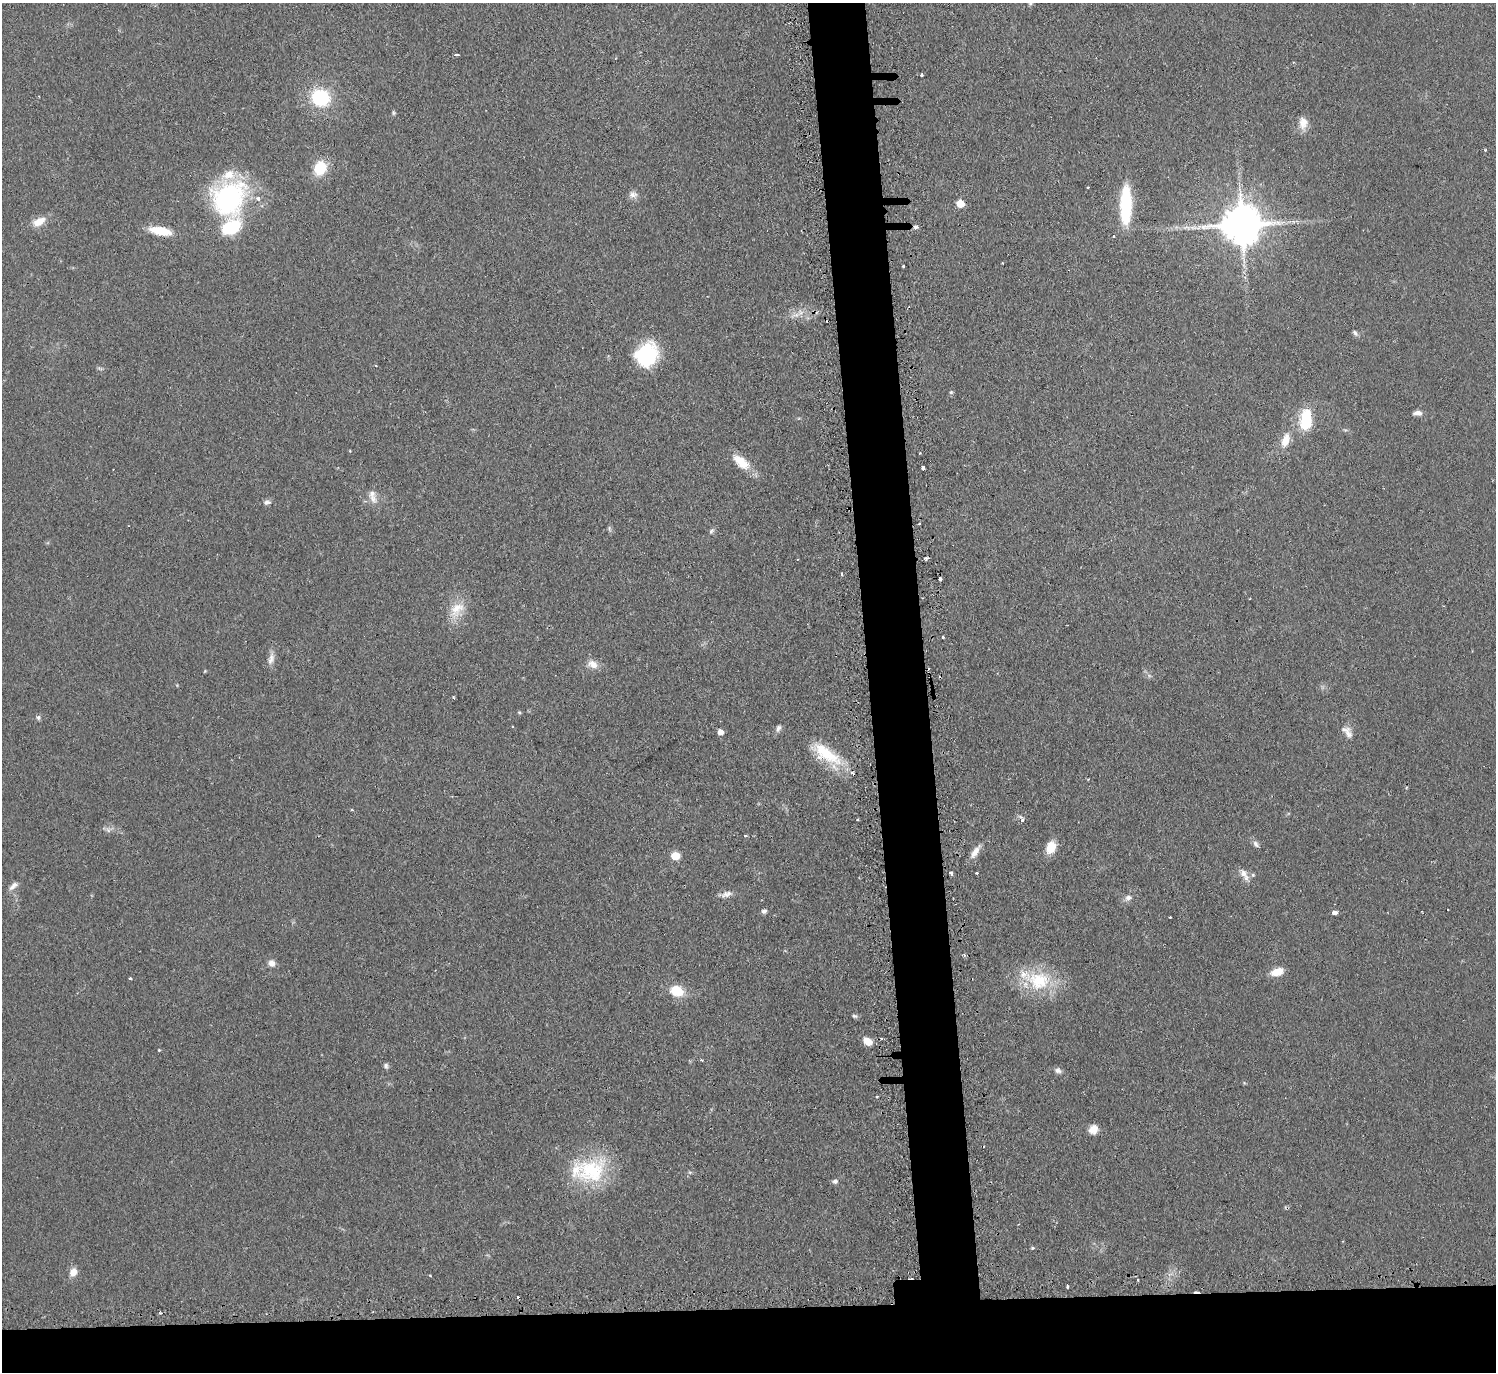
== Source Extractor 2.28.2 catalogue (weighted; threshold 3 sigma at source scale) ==
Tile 8 of 3 x 3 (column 2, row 3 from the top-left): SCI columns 1520-3013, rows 150-1519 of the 4533 x 4505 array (HDU 1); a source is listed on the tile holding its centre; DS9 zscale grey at full resolution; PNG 1498 x 1374 px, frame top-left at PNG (2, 3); no overlay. Shown black and unused: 9% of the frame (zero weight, under 2 of 3 exposures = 4% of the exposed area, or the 3 px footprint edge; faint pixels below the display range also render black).
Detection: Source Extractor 2.28.2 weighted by HDU 2 'WHT'; one run over the whole footprint, this tile lists its part. Background 0.0924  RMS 0.0061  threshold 0.0274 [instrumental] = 3 sigma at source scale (4.5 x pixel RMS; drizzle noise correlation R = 1.50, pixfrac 1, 0.05/0.05 arcsec/px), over >= 5 px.
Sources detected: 102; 5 cosmic-ray / hot-pixel residue — not listed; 7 inside a brighter listed object's ellipse — not listed separately; the other 90 listed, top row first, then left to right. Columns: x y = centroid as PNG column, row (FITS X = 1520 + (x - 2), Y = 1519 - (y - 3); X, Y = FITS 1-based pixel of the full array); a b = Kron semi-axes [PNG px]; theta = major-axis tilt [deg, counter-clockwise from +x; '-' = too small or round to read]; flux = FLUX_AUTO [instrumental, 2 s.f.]
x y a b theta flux
1030 4 6 4 43 0.98
456 55 4 3 - 3.6
922 75 3 3 - 0.94
320 98 20 18 -25 35
393 113 6 5 - 0.93
1303 123 17 11 89 6.1
1485 150 4 3 - 0.66
320 168 10 9 - 25
1087 187 3 2 - 1.1
633 195 11 9 5 3.2
229 198 40 34 54 98
960 203 5 5 - 15
1126 205 39 11 89 42
39 221 16 8 27 8
1242 224 13 11 2 2100
916 227 5 5 - 1.8
1187 228 14 5 -6 3.3
160 231 23 8 -11 16
1114 236 3 3 - 0.68
903 266 3 2 - 0.73
795 315 15 6 11 4.3
1355 333 9 5 -58 1.4
646 356 26 22 39 39
951 392 5 5 - 0.94
1418 413 12 5 4 2.7
1306 420 22 12 86 25
1285 440 18 10 71 8.2
919 453 3 2 - 0.67
741 462 25 12 -41 12
923 468 4 3 - 2.9
373 499 13 9 -64 4.8
267 502 10 6 10 2.1
919 524 3 2 - 0.99
609 529 8 5 -72 1.2
711 531 8 5 52 1.4
842 574 3 3 - 0.94
940 579 4 3 - 4.9
457 609 26 16 52 13
943 637 3 2 - 1.4
271 659 17 8 76 4.2
593 664 15 10 -25 5.2
205 671 4 3 - 0.54
454 698 4 3 - 0.67
519 712 5 4 - 0.67
38 717 7 5 -77 1.3
513 727 3 2 - 0.59
778 728 11 6 61 2.1
720 732 5 5 - 4.7
1349 734 19 9 -73 4.8
826 754 44 16 -33 27
352 810 3 3 - 2
1022 819 8 6 -87 2
857 820 3 2 - 0.75
108 830 8 5 -45 1.7
745 836 3 3 - 1.3
1256 844 11 6 -50 2.1
1051 847 12 8 70 12
975 852 19 7 57 5.3
675 856 6 5 - 19
951 873 5 4 - 1.3
977 873 3 3 - 1.6
1244 874 18 8 -58 4.9
13 886 14 6 41 3.1
726 894 16 8 17 3.7
1128 898 9 7 19 2.8
764 911 6 5 - 1.9
1335 913 5 3 - 18
964 955 4 3 - 1.6
272 963 8 7 - 3.5
1277 972 15 9 16 7.3
130 978 3 3 - 1.3
1039 981 35 27 -6 34
677 991 12 9 -16 17
854 1016 7 5 -6 1.2
867 1041 11 8 -36 6.3
159 1050 4 3 - 0.52
702 1060 3 3 - 0.74
386 1066 7 6 - 1.5
1058 1070 9 7 -15 2.3
877 1096 3 3 - 0.9
1093 1129 11 9 39 5.4
591 1171 44 33 21 46
835 1181 6 6 - 2
1033 1248 3 3 - 1.4
73 1272 10 8 67 5.5
430 1275 4 2 - 0.49
1138 1280 4 3 - 0.57
1067 1286 3 3 - 1.4
518 1297 3 3 - 2.2
160 1313 3 3 - 0.67
Overlapping masked pixels (flux is a lower limit): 2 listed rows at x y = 916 227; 826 754